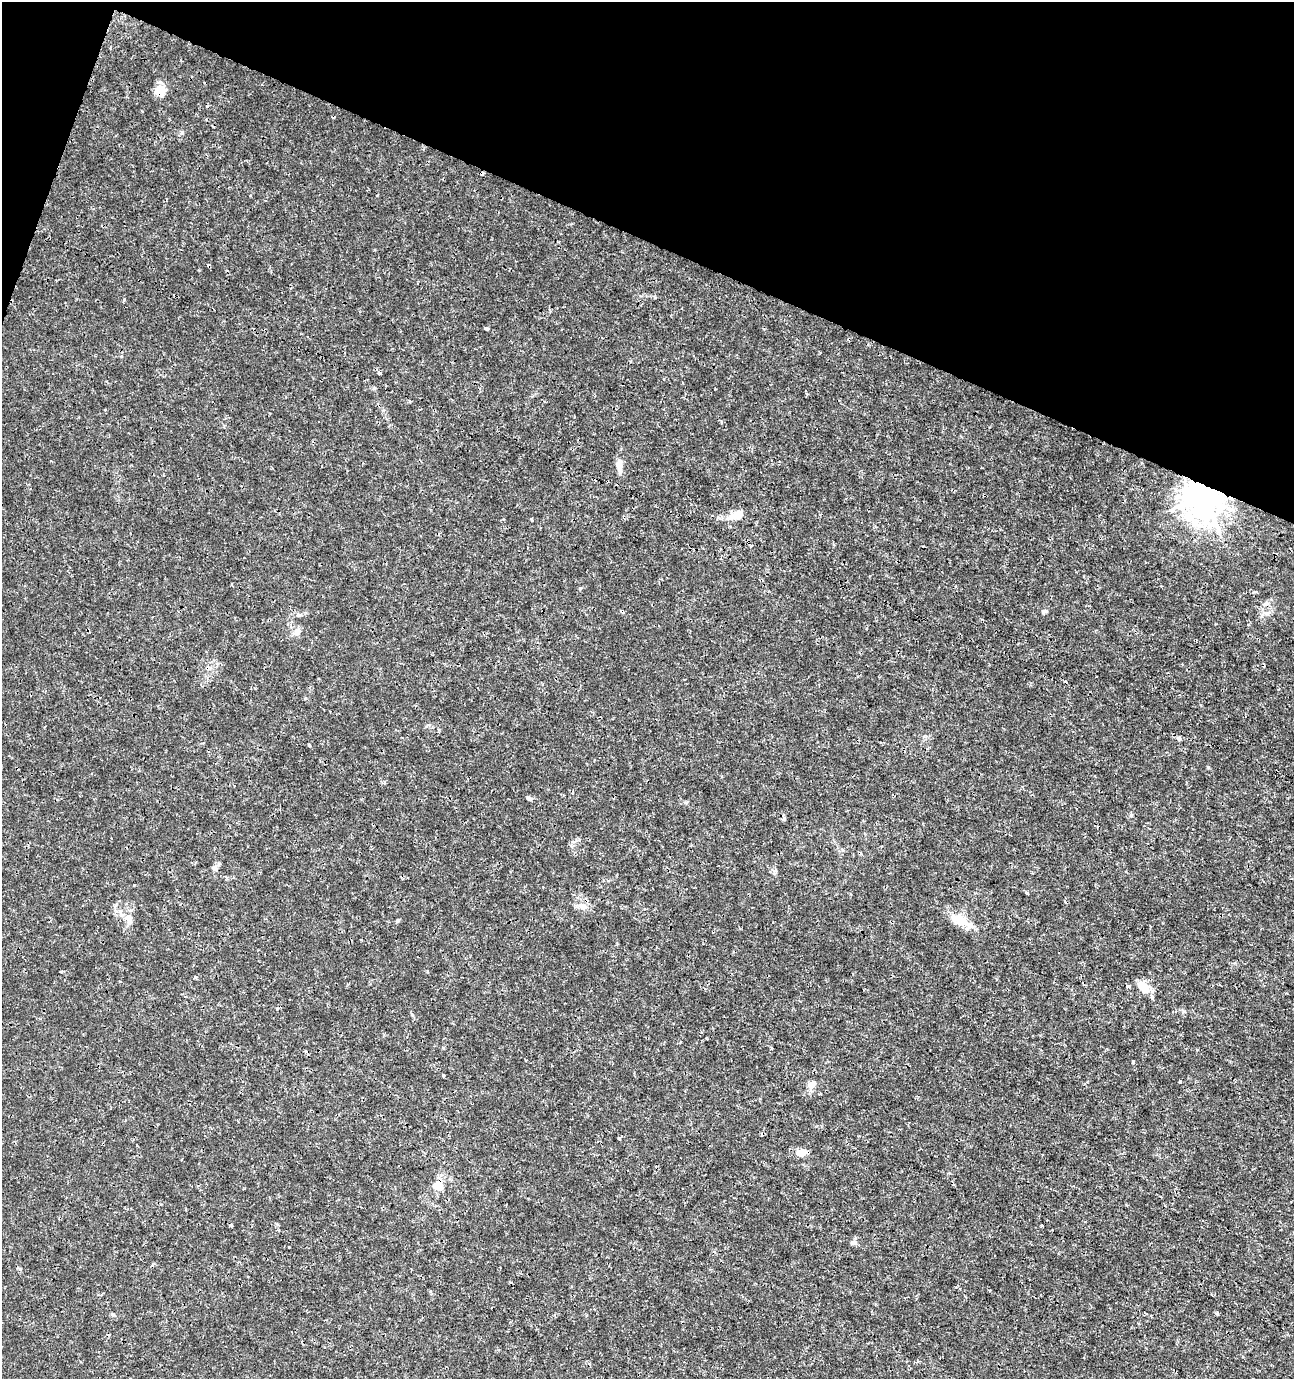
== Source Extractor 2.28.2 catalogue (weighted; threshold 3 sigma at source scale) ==
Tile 2 of 4 x 4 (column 2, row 1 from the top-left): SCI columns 1503-2794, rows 4140-5516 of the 5654 x 5517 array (HDU 1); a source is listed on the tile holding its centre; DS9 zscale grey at full resolution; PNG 1296 x 1381 px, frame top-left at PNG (2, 2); no overlay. Shown black and unused: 19% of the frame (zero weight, under 3 of 4 exposures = <1% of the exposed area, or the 3 px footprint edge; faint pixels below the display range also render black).
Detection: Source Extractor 2.28.2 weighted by HDU 2 'WHT'; one run over the whole footprint, this tile lists its part. Background 0.0017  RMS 0.001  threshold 0.00448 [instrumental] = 3 sigma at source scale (4.5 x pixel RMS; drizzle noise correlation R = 1.50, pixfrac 1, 0.0396/0.0396 arcsec/px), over >= 5 px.
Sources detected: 42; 7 cosmic-ray / hot-pixel residue — not listed; the other 35 listed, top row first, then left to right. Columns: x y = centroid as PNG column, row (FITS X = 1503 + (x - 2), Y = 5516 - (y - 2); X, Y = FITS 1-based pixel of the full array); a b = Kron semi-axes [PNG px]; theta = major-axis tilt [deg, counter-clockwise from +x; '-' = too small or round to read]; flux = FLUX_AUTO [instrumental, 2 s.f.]
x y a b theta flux
159 91 15 13 -38 0.98
482 174 3 3 - 0.63
487 328 3 3 - 0.44
379 373 4 3 - 0.33
806 393 5 3 - 0.1
619 465 13 8 -81 0.75
1204 497 10 10 - 200
737 515 17 9 27 1.2
532 520 4 2 - 0.09
580 588 4 3 - 0.11
1044 611 8 4 14 0.2
298 632 9 8 - 0.43
1263 665 4 3 - 0.13
1179 739 6 4 -42 0.15
309 745 3 3 - 0.18
529 798 7 5 -15 0.19
1131 815 5 4 - 0.2
214 868 7 7 - 0.38
134 885 4 2 - 0.076
583 906 12 8 -5 0.68
128 917 9 5 30 0.34
398 920 6 4 1 0.12
961 920 38 11 -28 1.8
1128 986 4 3 - 0.2
1143 987 16 9 -44 1.6
1133 1062 4 3 - 0.14
443 1075 3 3 - 0.14
1180 1081 3 3 - 0.19
812 1084 11 7 42 0.73
619 1138 4 3 - 0.095
799 1153 13 9 -19 0.66
439 1186 13 12 - 1.2
1042 1226 3 3 - 0.26
854 1243 9 6 14 0.3
1217 1314 4 3 - 0.14
Overlapping masked pixels (flux is a lower limit): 4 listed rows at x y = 159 91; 482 174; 1204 497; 1263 665
Unlisted compact peaks at least as high as the median listed source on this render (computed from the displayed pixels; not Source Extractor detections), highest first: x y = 1208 767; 182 133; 686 802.